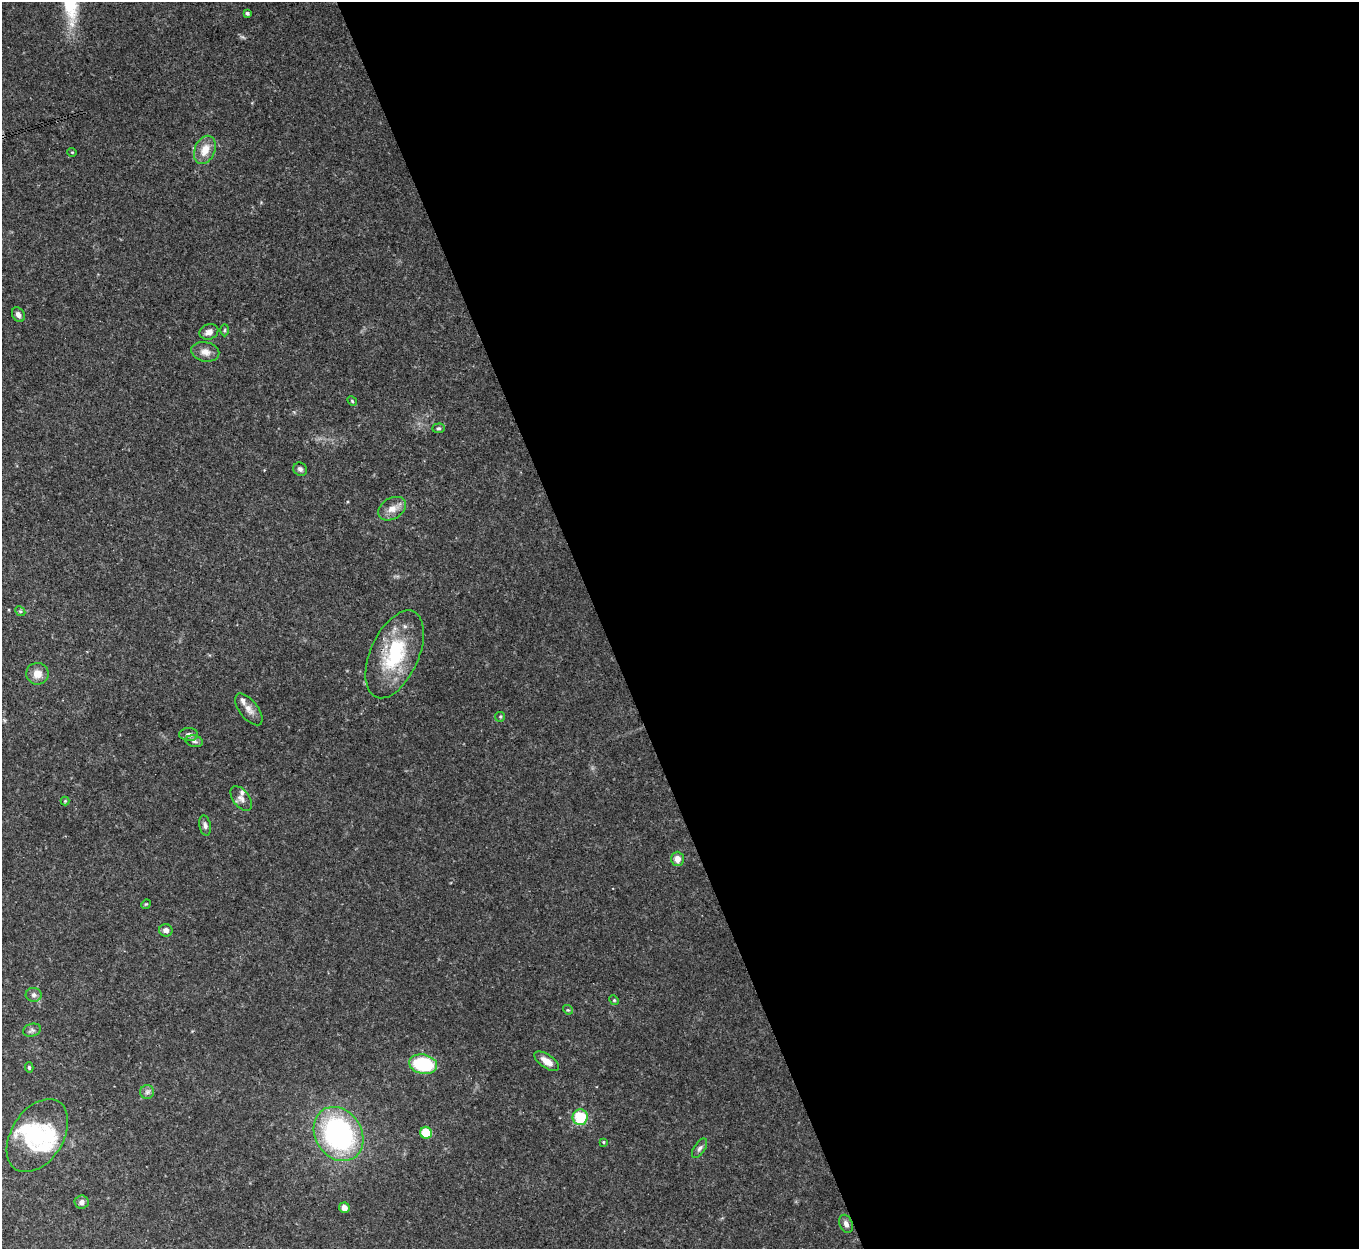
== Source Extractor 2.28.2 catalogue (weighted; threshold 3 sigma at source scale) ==
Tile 8 of 4 x 4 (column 4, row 2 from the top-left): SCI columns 4073-5429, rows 2645-3891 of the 5431 x 5414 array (HDU 1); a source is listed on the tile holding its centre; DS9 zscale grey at full resolution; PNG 1361 x 1251 px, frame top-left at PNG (2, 2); each listed source drawn as its Kron ellipse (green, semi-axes under 4 px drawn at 4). Shown black and unused: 56% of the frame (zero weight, under 3 of 4 exposures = <1% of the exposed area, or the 3 px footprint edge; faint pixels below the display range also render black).
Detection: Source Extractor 2.28.2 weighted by HDU 2 'WHT'; one run over the whole footprint, this tile lists its part. Background 0.0749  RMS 0.0065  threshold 0.0291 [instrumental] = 3 sigma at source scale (4.5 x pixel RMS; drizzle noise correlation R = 1.50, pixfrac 1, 0.05/0.05 arcsec/px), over >= 5 px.
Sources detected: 46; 1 inside a brighter object's white glare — neither listed nor drawn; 4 inside a brighter listed object's ellipse — not listed separately; the other 41 listed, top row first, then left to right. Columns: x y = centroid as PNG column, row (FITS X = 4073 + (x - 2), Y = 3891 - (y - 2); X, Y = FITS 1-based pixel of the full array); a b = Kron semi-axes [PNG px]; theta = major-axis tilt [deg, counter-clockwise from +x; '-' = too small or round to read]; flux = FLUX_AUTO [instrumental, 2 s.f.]
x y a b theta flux
247 13 4 3 - 1.1
205 150 15 10 66 8.5
72 152 5 3 - 0.47
18 315 8 5 -59 2.6
225 330 6 4 88 0.88
209 332 9 7 21 3.4
205 352 14 9 -10 5
352 401 5 4 - 0.78
438 428 6 4 2 1.1
300 469 7 6 - 1.8
392 509 15 10 30 5.9
20 611 5 4 - 0.92
395 654 47 24 66 45
37 674 11 11 - 6.6
249 709 19 9 -52 4.7
500 717 5 4 - 0.83
189 734 9 6 0 2.8
194 741 9 5 -11 1.8
241 798 14 8 -53 3.4
65 801 4 4 - 0.66
205 826 10 5 -79 2
677 859 7 6 - 4.8
146 904 5 4 - 0.63
166 930 7 6 - 2.8
34 995 8 7 - 2
614 1000 5 4 - 0.77
568 1010 5 4 - 0.77
32 1030 9 6 14 1.8
547 1061 14 6 -34 5.9
423 1064 14 9 -10 42
29 1067 5 4 - 1
147 1092 7 7 - 1.8
580 1117 8 7 - 24
426 1133 6 6 - 16
338 1134 29 23 -57 120
37 1136 40 26 57 39
603 1142 3 3 - 0.61
700 1148 11 5 57 1.9
81 1202 7 6 - 2.9
344 1208 5 5 - 4.6
846 1224 9 6 -67 2.9